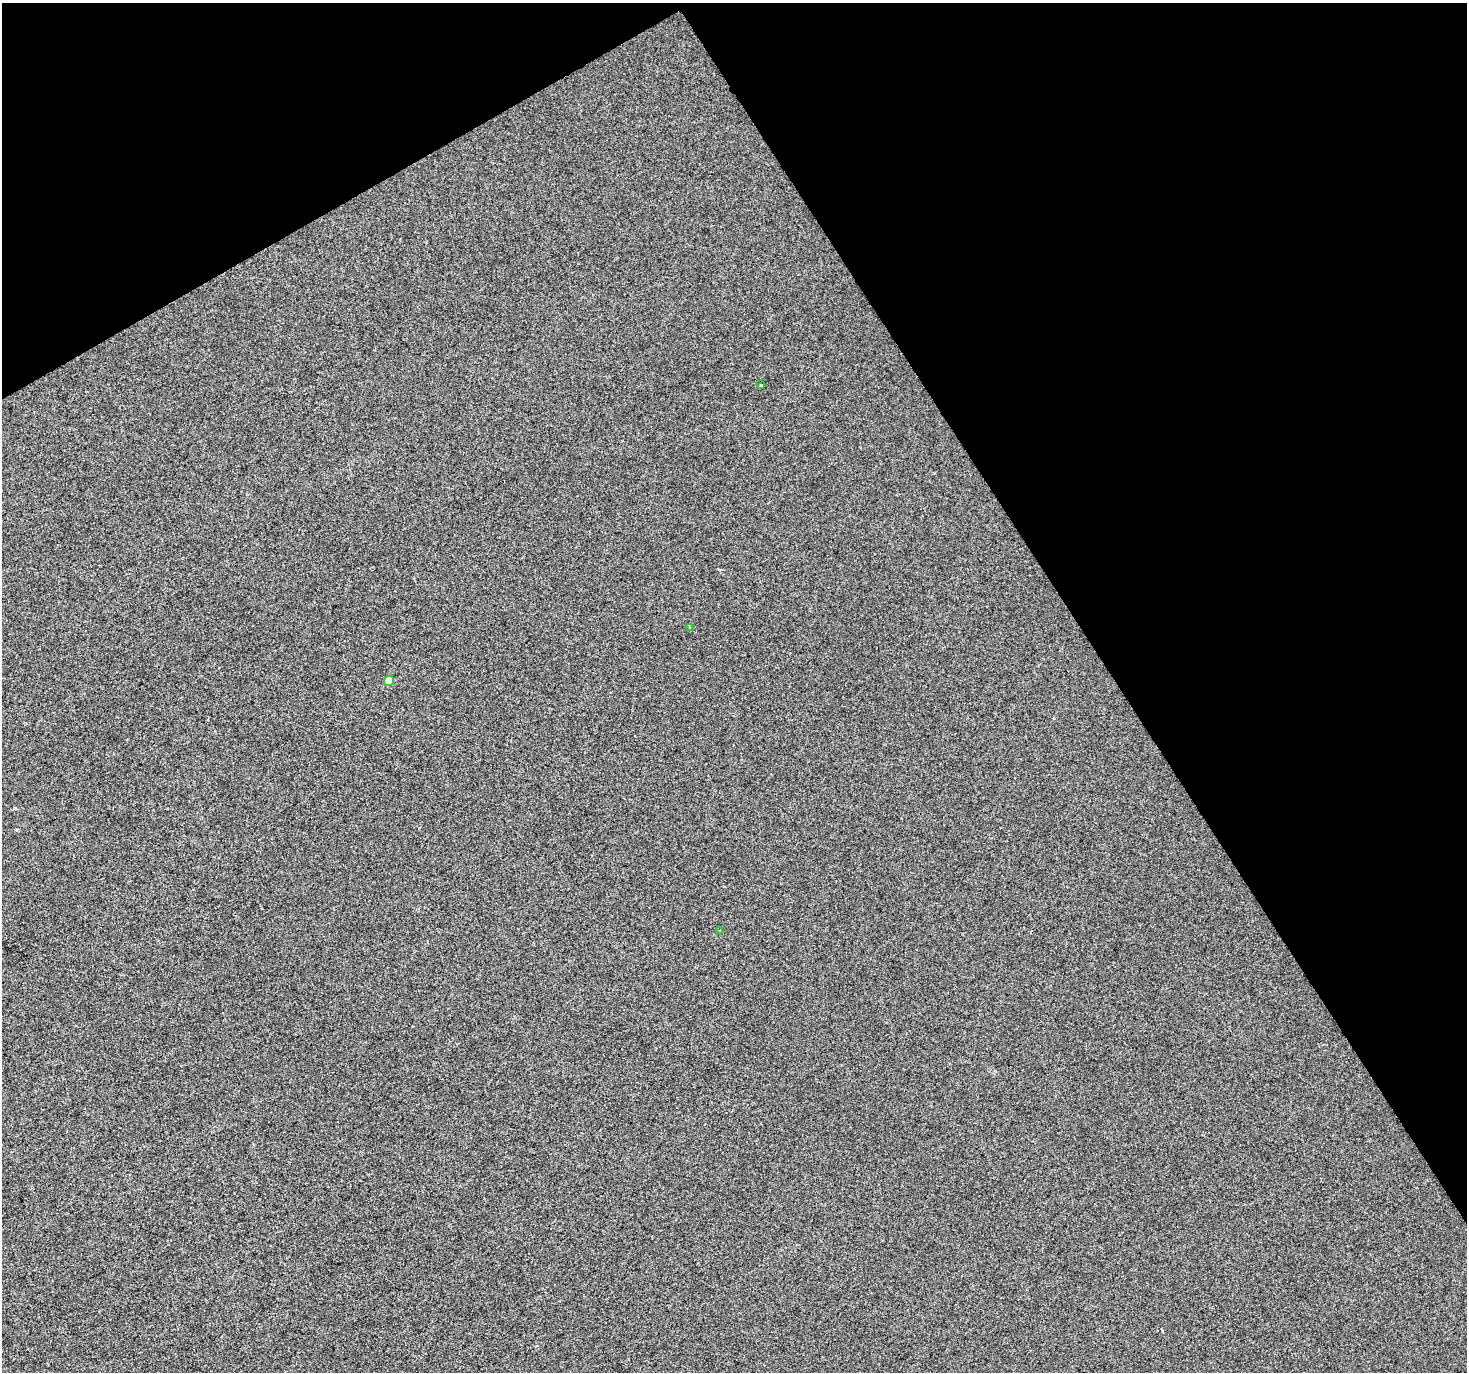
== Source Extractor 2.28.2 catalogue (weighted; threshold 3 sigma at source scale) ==
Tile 3 of 4 x 4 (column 3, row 1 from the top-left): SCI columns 2933-4397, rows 4283-5652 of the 5862 x 5765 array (HDU 1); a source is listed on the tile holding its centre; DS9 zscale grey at full resolution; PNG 1469 x 1374 px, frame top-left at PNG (2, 3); each listed source drawn as its Kron ellipse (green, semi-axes under 4 px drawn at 4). Shown black and unused: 31% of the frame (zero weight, under 2 of 3 exposures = <1% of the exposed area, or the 3 px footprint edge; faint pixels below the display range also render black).
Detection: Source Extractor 2.28.2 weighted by HDU 2 'WHT'; one run over the whole footprint, this tile lists its part. Background -8.44e-04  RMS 0.0056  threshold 0.025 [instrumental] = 3 sigma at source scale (4.5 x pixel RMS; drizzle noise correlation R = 1.50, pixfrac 1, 0.0396/0.0396 arcsec/px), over >= 5 px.
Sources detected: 5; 1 cosmic-ray / hot-pixel residue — neither listed nor drawn; the other 4 listed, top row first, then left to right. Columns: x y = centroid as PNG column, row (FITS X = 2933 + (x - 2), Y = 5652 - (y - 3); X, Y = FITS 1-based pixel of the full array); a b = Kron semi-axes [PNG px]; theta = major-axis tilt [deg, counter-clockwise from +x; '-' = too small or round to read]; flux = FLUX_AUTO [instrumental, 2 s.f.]
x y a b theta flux
761 385 3 3 - 0.83
690 627 4 3 - 0.76
389 681 5 4 - 8.7
720 930 3 3 - 2.5